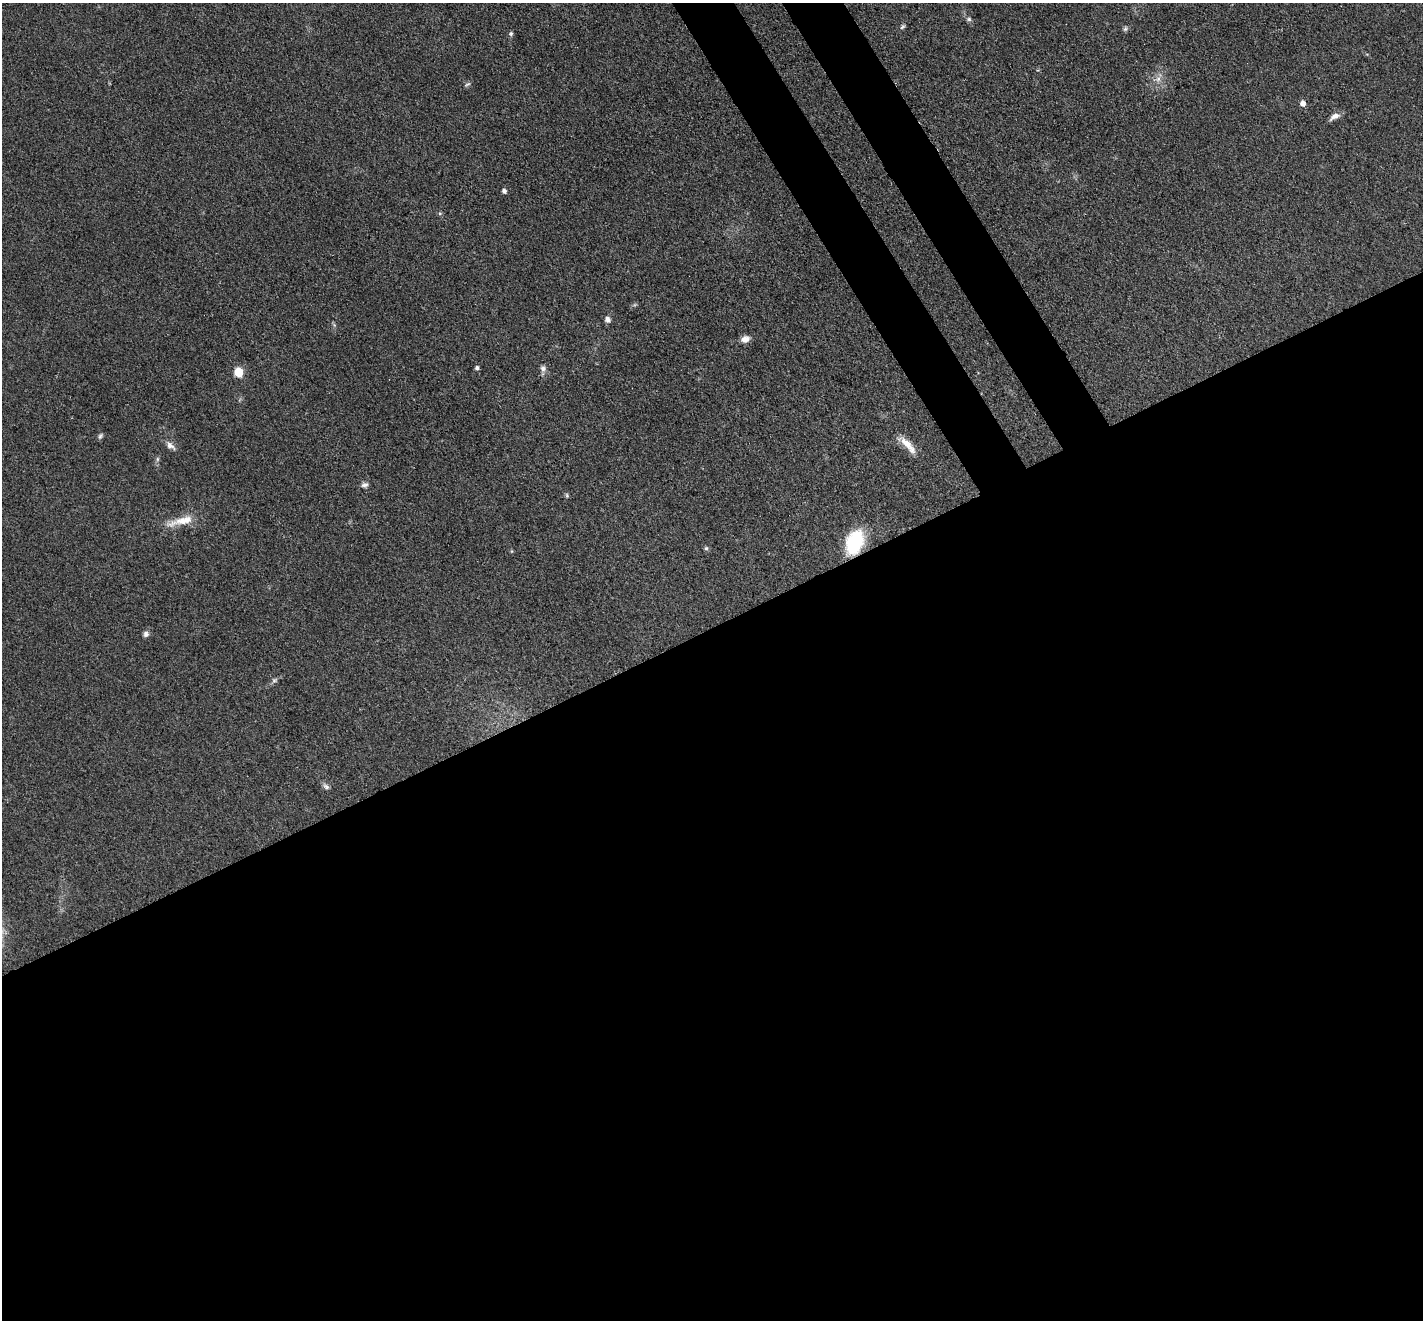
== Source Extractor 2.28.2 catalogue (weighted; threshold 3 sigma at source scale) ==
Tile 15 of 4 x 4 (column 3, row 4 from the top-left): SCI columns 2926-4346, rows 335-1652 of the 5851 x 5809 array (HDU 1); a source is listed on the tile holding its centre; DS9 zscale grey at full resolution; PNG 1425 x 1322 px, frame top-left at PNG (2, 3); no overlay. Shown black and unused: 56% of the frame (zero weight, under 3 of 4 exposures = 7% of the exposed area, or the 3 px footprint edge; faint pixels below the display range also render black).
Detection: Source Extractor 2.28.2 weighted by HDU 2 'WHT'; one run over the whole footprint, this tile lists its part. Background 0.0899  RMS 0.0078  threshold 0.035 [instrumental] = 3 sigma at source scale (4.5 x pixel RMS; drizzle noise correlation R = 1.50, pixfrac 1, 0.05/0.05 arcsec/px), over >= 5 px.
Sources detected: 26; all 26 listed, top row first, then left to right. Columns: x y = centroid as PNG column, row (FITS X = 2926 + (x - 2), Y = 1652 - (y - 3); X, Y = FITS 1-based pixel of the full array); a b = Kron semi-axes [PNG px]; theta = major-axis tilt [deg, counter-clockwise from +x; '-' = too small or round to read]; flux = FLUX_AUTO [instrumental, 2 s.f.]
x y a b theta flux
969 19 6 5 - 1.7
902 26 9 4 48 1.6
1125 29 7 5 74 1.6
511 34 6 6 - 1.5
1158 79 7 7 - 3.4
467 84 10 4 29 1.5
1303 103 6 5 - 4.9
1334 116 13 7 29 4.7
504 191 5 5 - 2.2
608 319 7 6 - 3.5
745 339 10 8 20 5.5
477 368 4 4 - 2.2
543 368 9 8 - 3
238 372 6 5 - 35
100 436 8 5 58 1.7
908 445 31 8 -46 11
170 446 13 8 -38 4.3
157 459 7 4 89 1.4
364 485 9 6 16 2.6
567 495 7 4 -55 1.2
181 521 40 10 14 15
854 542 28 18 68 43
706 548 6 5 - 1.4
146 634 7 7 - 2.6
274 680 9 7 35 2
326 786 10 6 -46 2.4
Overlapping masked pixels (flux is a lower limit): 1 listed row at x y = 854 542